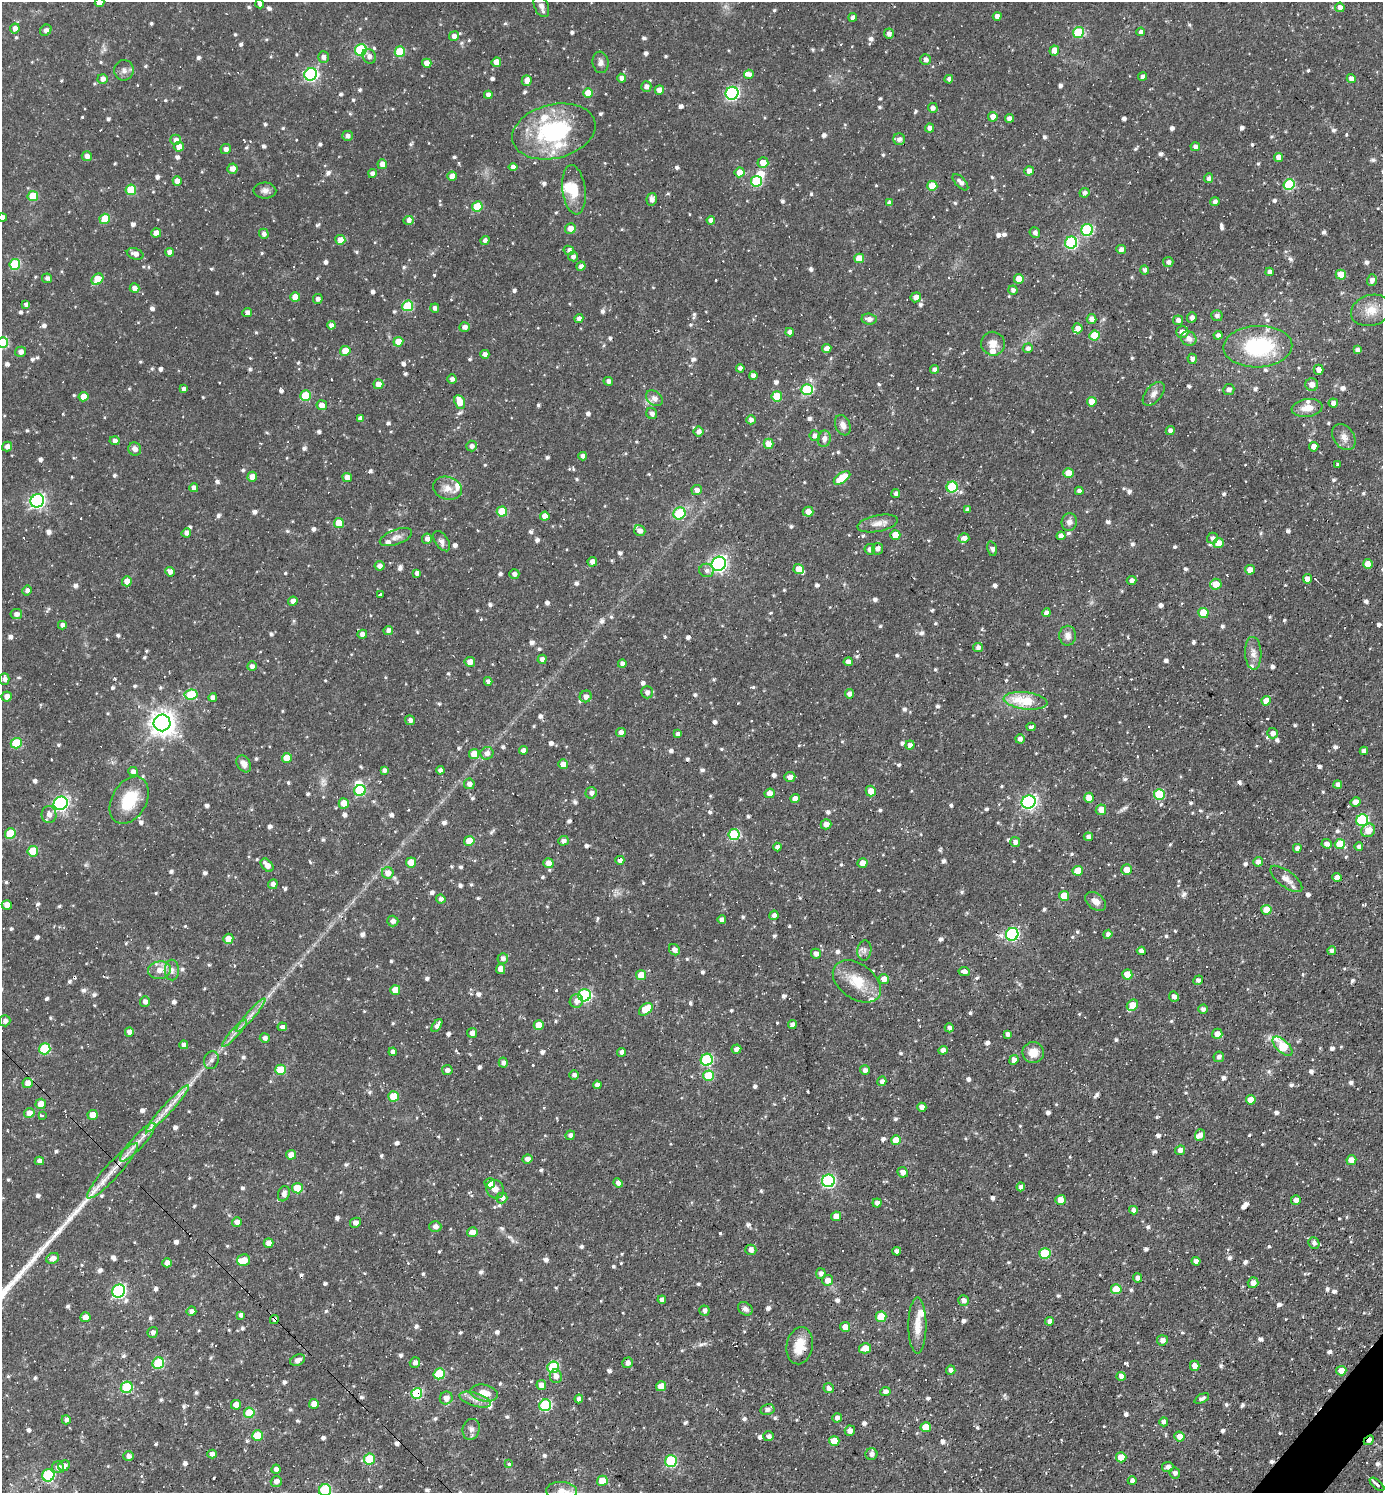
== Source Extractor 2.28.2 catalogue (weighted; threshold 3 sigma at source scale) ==
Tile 6 of 4 x 4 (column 2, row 2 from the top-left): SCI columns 1675-3055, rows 2983-4473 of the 5967 x 5964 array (HDU 1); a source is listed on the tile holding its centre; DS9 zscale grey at full resolution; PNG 1385 x 1495 px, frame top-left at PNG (2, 2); each listed source drawn as its Kron ellipse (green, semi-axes under 4 px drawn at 4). Shown black and unused: <1% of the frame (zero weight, under 2 of 3 exposures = <1% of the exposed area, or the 3 px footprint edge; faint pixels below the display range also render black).
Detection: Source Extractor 2.28.2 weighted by HDU 2 'WHT'; one run over the whole footprint, this tile lists its part. Background 0.107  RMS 0.0065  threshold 0.0293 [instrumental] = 3 sigma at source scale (4.5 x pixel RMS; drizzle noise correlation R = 1.50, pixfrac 1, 0.05/0.05 arcsec/px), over >= 5 px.
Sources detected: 1121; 1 too faint to see at this stretch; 3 inside a brighter object's white glare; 24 cosmic-ray / hot-pixel residue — neither listed nor drawn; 19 inside a brighter listed object's ellipse — not listed separately; of the other 1074, all 500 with FLUX_AUTO >= 2.33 (the completeness limit of this list) listed and drawn (574 fainter detections not listed), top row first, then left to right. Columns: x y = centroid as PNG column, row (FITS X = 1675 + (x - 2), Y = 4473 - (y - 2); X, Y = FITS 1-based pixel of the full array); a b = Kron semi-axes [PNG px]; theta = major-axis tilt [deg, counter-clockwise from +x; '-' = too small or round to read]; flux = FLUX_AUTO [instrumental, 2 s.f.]
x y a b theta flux
99 3 5 4 - 6.4
260 4 4 4 - 2.4
541 6 11 7 -67 3.1
1340 7 5 4 - 3.2
997 16 4 4 - 3.7
853 17 4 4 - 2.8
15 28 5 5 - 3.6
46 30 6 5 - 2.5
1078 32 5 5 - 39
1141 32 4 4 - 2.3
889 34 5 5 - 2.5
454 36 5 4 - 3.1
361 50 6 5 - 50
1054 51 5 5 - 6.6
400 52 5 5 - 28
369 56 8 6 -54 3.2
323 57 6 5 - 2.7
926 60 5 5 - 2.8
496 62 5 4 - 8.2
600 62 11 8 -83 3.2
427 63 4 4 - 6.7
124 70 10 9 - 3.3
311 74 6 6 - 110
749 74 5 4 - 2.9
1143 76 4 4 - 2.4
622 78 4 4 - 3.3
103 79 5 5 - 3.1
949 79 4 4 - 2.6
1351 79 4 4 - 3.4
527 80 5 5 - 5.2
646 87 5 5 - 3
659 90 4 4 - 5.4
588 93 5 5 - 13
732 93 6 6 - 110
488 95 4 4 - 3.3
933 108 5 5 - 2.5
993 117 5 4 - 6.4
1009 118 4 4 - 3.5
929 128 5 4 - 3.2
554 131 42 27 13 73
347 136 5 5 - 2.5
899 139 6 6 - 2.9
176 140 5 5 - 3.1
179 147 5 5 - 5.5
1195 147 5 4 - 2.4
226 149 5 4 - 2.7
87 156 5 5 - 3.4
1278 157 4 4 - 4.3
763 163 5 5 - 6.5
382 164 5 5 - 5.6
513 167 4 4 - 3.6
232 169 5 5 - 4.1
1029 171 5 4 - 3.9
740 172 5 4 - 7.3
372 173 4 4 - 2.6
452 176 5 4 - 6.1
1209 178 5 4 - 2.4
177 181 5 4 - 5.2
756 181 5 5 - 41
960 182 10 5 -47 3.3
1289 184 5 5 - 44
932 186 5 5 - 14
131 190 5 5 - 23
574 190 25 11 -83 12
265 191 11 8 -1 3
1084 193 5 4 - 2.5
33 196 5 5 - 19
652 199 6 5 - 3.2
1215 201 4 4 - 2.3
889 203 4 4 - 2.5
477 206 5 5 - 20
2 217 4 4 - 3.5
105 219 5 5 - 19
408 220 5 4 - 2.6
711 220 4 4 - 3.4
570 229 5 5 - 4.4
1087 230 6 5 - 57
156 233 5 4 - 4.9
1035 233 5 5 - 2.5
264 234 5 5 - 2.4
340 240 5 5 - 6.2
485 240 5 4 - 2.6
1071 243 6 6 - 71
1121 249 5 4 - 2.9
569 250 5 4 - 2.5
170 252 4 4 - 4.1
135 254 8 5 -19 3.7
573 257 5 4 - 2.4
859 258 5 5 - 12
1168 262 5 5 - 2.4
15 264 5 5 - 36
581 266 4 4 - 3.1
1145 270 4 4 - 2.4
1270 272 4 4 - 2.9
1341 275 5 5 - 12
47 278 5 5 - 2.5
97 279 6 5 - 13
1019 279 5 5 - 8.1
1372 280 6 5 - 3.4
135 288 5 4 - 4.7
1013 290 5 4 - 2.3
295 297 5 5 - 8.6
916 297 5 5 - 4
318 299 5 4 - 2.7
26 304 4 4 - 2.4
408 306 5 5 - 35
435 308 4 4 - 2.4
1371 310 20 15 16 11
247 312 5 4 - 3
1217 316 6 5 - 2.4
1192 317 5 4 - 2.5
579 318 5 4 - 2.5
869 319 7 5 -7 3.3
1091 319 5 4 - 4.6
1178 320 5 5 - 3.3
331 325 4 4 - 3
464 327 5 5 - 3.3
1077 328 5 5 - 3.6
790 332 4 4 - 3.1
1182 332 6 5 - 4.5
1095 335 5 5 - 20
1218 335 4 4 - 2.4
1189 339 8 7 - 4.1
398 342 5 4 - 9.3
3 343 5 5 - 41
993 344 12 11 - 6
1258 347 34 21 2 56
1028 348 5 5 - 2.4
827 349 4 4 - 6.5
1357 350 4 4 - 2.5
345 351 5 5 - 9.4
20 352 5 5 - 3.3
485 354 4 4 - 2.7
1192 359 5 5 - 2.6
740 368 4 4 - 2.4
935 369 4 4 - 3
1318 370 5 5 - 3.9
753 376 4 4 - 2.8
452 379 4 4 - 2.3
608 381 4 4 - 2.7
378 384 5 5 - 6.7
1312 385 6 6 - 4.1
183 389 4 4 - 2.3
807 389 6 5 - 38
1229 389 5 5 - 3.2
1154 394 14 8 49 3.8
305 396 5 5 - 26
777 396 5 5 - 17
84 397 5 4 - 8.2
654 398 9 7 -39 3.2
460 402 7 5 -66 11
1092 402 5 4 - 7.9
1333 403 5 4 - 3
322 405 5 5 - 6
1307 408 15 9 7 7.5
652 414 6 5 - 2.6
360 418 4 4 - 2.5
751 420 5 4 - 3.1
843 425 10 7 -68 3.9
1170 431 4 4 - 3
699 432 5 5 - 2.9
815 436 5 5 - 3.6
1344 437 14 10 -55 5.2
824 439 8 6 78 3.2
115 441 5 4 - 2.8
768 444 5 5 - 9.3
7 446 5 4 - 3.2
471 446 5 5 - 2.6
1314 447 4 4 - 5.1
135 449 7 6 - 3.4
583 456 4 4 - 2.6
1337 465 3 3 - 3.6
1068 473 5 5 - 8.8
252 477 5 5 - 5.3
347 477 5 4 - 4.8
842 478 9 5 35 16
952 487 5 5 - 37
194 488 4 4 - 3.9
447 488 15 11 -17 6
697 490 5 5 - 2.9
1079 491 4 4 - 2.5
896 494 4 4 - 2.4
37 501 7 6 - 140
968 510 4 4 - 2.7
502 511 5 5 - 21
808 512 5 5 - 4.9
679 513 6 6 - 28
545 516 4 4 - 6
1069 522 9 7 82 3.1
339 523 5 5 - 12
878 523 20 8 11 5.8
640 531 6 5 - 3.6
186 533 5 4 - 2.9
895 535 5 5 - 11
1061 536 4 4 - 3.4
396 537 17 7 20 3.9
964 538 5 4 - 3.6
1212 538 5 5 - 2.5
427 539 5 5 - 3.2
442 541 11 6 -55 2.5
1219 543 5 5 - 8.5
870 549 5 5 - 2.4
877 549 5 5 - 3.1
992 549 7 4 -76 2.7
592 562 5 4 - 3.8
719 564 7 6 - 180
1368 564 5 5 - 10
379 566 5 5 - 2.9
799 569 5 5 - 6.7
707 570 7 6 - 2.4
1250 570 5 5 - 5.3
170 572 5 4 - 3
417 573 4 4 - 2.5
514 574 5 5 - 2.6
1307 579 4 4 - 4.8
127 581 5 5 - 5.6
1132 581 5 4 - 2.8
1216 584 6 5 - 8.7
27 590 5 4 - 2.4
380 594 4 3 - 6.1
293 601 5 4 - 3.3
1046 613 4 4 - 2.9
1203 613 5 5 - 18
16 614 6 5 - 3
62 625 4 4 - 2.8
388 630 5 4 - 2.5
362 634 5 4 - 4.1
1068 636 10 8 90 4.1
978 647 5 4 - 2.5
1253 653 16 8 -88 4.9
542 659 4 4 - 2.6
470 662 5 5 - 5.3
848 662 4 4 - 3.3
622 664 4 4 - 3.2
252 666 5 4 - 2.8
5 679 6 5 - 2.5
488 681 4 4 - 2.4
647 692 6 5 - 2.8
849 694 5 4 - 3.7
191 695 6 5 - 23
586 696 6 5 - 3.3
7 697 5 5 - 4
213 697 4 4 - 2.8
1026 701 22 8 -7 23
1266 701 5 4 - 7.4
410 720 5 5 - 2.5
162 723 8 8 - 620
1031 727 4 3 - 2.4
621 732 5 4 - 3.8
1273 733 5 5 - 3.3
678 734 4 4 - 2.4
1020 739 4 4 - 2.7
16 743 5 5 - 27
910 745 4 4 - 2.4
523 750 4 4 - 3.1
1364 751 4 4 - 3.3
487 753 6 6 - 3.5
474 754 5 5 - 9.6
287 758 5 5 - 13
244 764 9 6 -59 4.5
563 764 5 5 - 5.8
384 770 4 4 - 2.3
440 770 4 4 - 2.4
133 771 5 4 - 2.8
790 777 5 5 - 3.5
469 784 5 5 - 3.3
1338 785 4 4 - 2.9
360 790 6 5 - 36
871 791 5 5 - 6.8
591 793 6 5 - 2.8
770 793 5 5 - 5.5
1159 794 5 5 - 28
1089 798 5 5 - 10
795 799 4 4 - 4.4
129 800 25 17 60 23
1029 802 7 6 - 130
1356 802 5 4 - 5.9
61 803 7 6 - 140
344 803 5 5 - 8.6
1101 810 5 5 - 4.9
49 814 8 7 - 4.2
1362 820 6 6 - 62
826 824 5 5 - 4.2
1368 830 7 6 - 8.2
10 834 5 5 - 23
734 834 5 5 - 40
1088 837 4 4 - 2.6
469 841 5 5 - 13
563 841 5 4 - 2.7
1015 842 5 5 - 3
1327 844 5 4 - 3.4
1340 844 5 5 - 14
777 847 4 4 - 2.4
1359 847 4 4 - 2.5
1297 848 4 4 - 2.4
33 851 5 5 - 20
620 860 4 4 - 2.6
411 862 5 5 - 10
1258 862 5 4 - 3.2
548 863 5 5 - 5.9
862 863 5 5 - 5.1
267 865 7 5 -49 5.8
1126 870 5 5 - 6.2
1078 871 5 5 - 12
388 873 6 5 - 5.4
1337 877 4 4 - 3.7
1286 879 19 8 -37 5.4
273 884 5 4 - 2.5
1064 896 5 5 - 12
441 899 5 4 - 2.4
1096 901 12 7 -39 4.6
7 905 5 4 - 5.7
1266 910 5 5 - 10
774 915 4 4 - 2.5
722 920 4 4 - 3.1
393 921 5 5 - 3.1
1012 934 6 6 - 90
1108 934 4 4 - 2.6
228 939 5 5 - 5.5
674 950 6 5 - 3.1
864 950 10 7 84 2.6
1332 950 4 4 - 2.3
1141 951 4 4 - 3.5
816 954 5 5 - 3
503 958 5 5 - 2.5
501 969 5 4 - 5
159 970 11 9 9 6.2
172 970 10 7 -89 3.3
964 971 6 4 -10 3.2
1127 974 5 5 - 9.1
641 975 5 5 - 9.6
884 979 5 5 - 5.2
1198 980 5 4 - 2.7
857 981 27 17 -36 18
395 990 5 4 - 7.4
584 995 6 6 - 81
1174 997 5 4 - 3
576 1001 7 6 - 4.3
145 1002 5 5 - 2.9
1132 1005 6 5 - 13
646 1009 8 5 40 16
1203 1009 5 4 - 2.5
251 1015 22 4 49 4.6
5 1021 5 5 - 2.6
437 1025 7 4 55 2.9
539 1025 5 5 - 9.7
792 1025 4 4 - 2.7
282 1027 5 4 - 2.5
949 1028 4 4 - 2.5
129 1032 4 4 - 4.5
235 1033 18 4 48 3.7
472 1033 5 5 - 3.3
1008 1034 4 4 - 2.5
1217 1034 5 5 - 5.4
265 1038 5 5 - 2.5
184 1045 4 4 - 3.7
1282 1046 12 6 -43 26
45 1049 6 5 - 34
736 1049 5 4 - 2.6
943 1050 4 4 - 4
393 1052 4 4 - 2.7
621 1052 4 4 - 2.5
1033 1053 11 10 - 7.7
1219 1057 5 5 - 2.5
211 1060 9 7 71 2.5
707 1060 6 6 - 60
1014 1060 5 4 - 3.9
503 1063 5 4 - 2.5
280 1070 5 5 - 19
447 1070 5 5 - 2.7
865 1070 5 5 - 2.5
574 1075 5 4 - 2.3
708 1076 5 5 - 23
882 1081 5 4 - 2.5
27 1083 5 5 - 5.5
597 1085 4 4 - 2.8
393 1096 5 5 - 14
1251 1100 5 5 - 7.4
41 1104 5 5 - 8.3
922 1107 4 4 - 4.1
167 1109 31 5 48 9.4
29 1113 5 5 - 6.8
42 1115 3 3 - 3.6
93 1115 5 5 - 8.1
570 1135 5 4 - 2.3
1200 1135 6 5 - 3.1
896 1140 5 5 - 12
138 1142 25 6 48 7.9
1180 1150 5 4 - 4.1
291 1155 5 5 - 5.9
527 1159 5 4 - 3.4
1351 1160 5 5 - 7.4
39 1161 5 4 - 2.9
113 1171 37 7 48 12
903 1172 5 5 - 3.5
828 1181 6 6 - 92
490 1183 5 5 - 11
618 1183 5 4 - 2.8
1021 1187 4 4 - 3
297 1188 5 5 - 13
495 1189 9 8 - 3.7
284 1194 8 5 72 3.3
502 1198 5 5 - 3.1
1060 1200 5 5 - 5.7
1296 1200 5 4 - 3.6
877 1203 4 4 - 2.7
1133 1210 4 4 - 2.5
836 1216 5 4 - 8.3
237 1222 5 4 - 3.6
355 1223 5 5 - 2.4
435 1227 6 5 - 2.9
472 1232 5 5 - 5.8
269 1243 5 4 - 4.5
1314 1243 6 5 - 2.5
751 1250 6 5 - 3
897 1251 4 4 - 2.5
1045 1253 6 5 - 26
53 1258 7 5 24 4.5
244 1260 6 6 - 7.9
1196 1261 4 4 - 2.9
167 1263 4 4 - 4.6
821 1274 5 5 - 2.6
1137 1278 4 4 - 2.8
827 1280 5 5 - 4.7
1253 1283 5 5 - 4.3
1116 1289 5 5 - 15
119 1291 7 6 - 98
662 1300 4 4 - 2.4
963 1300 5 5 - 3.2
745 1309 8 6 -39 2.5
191 1311 5 4 - 2.6
704 1311 5 5 - 2.4
241 1315 4 4 - 2.4
85 1317 5 5 - 6.8
881 1317 5 5 - 15
274 1319 5 3 - 2.6
1050 1321 4 4 - 3
917 1325 28 9 90 9.5
845 1327 5 5 - 4.3
153 1332 5 5 - 2.5
1162 1340 5 5 - 3.5
800 1346 19 13 80 13
865 1348 6 5 - 8.5
298 1360 8 5 24 3.4
415 1362 5 5 - 2.5
158 1363 6 5 - 37
628 1363 5 5 - 3.1
1195 1366 5 4 - 4.3
553 1367 6 5 - 40
951 1370 4 4 - 2.4
1341 1371 5 5 - 6.7
439 1374 6 5 - 34
556 1376 7 6 - 3.4
1121 1376 4 4 - 3.8
541 1385 5 4 - 4.1
661 1386 5 5 - 9.1
127 1387 6 5 - 39
829 1388 5 5 - 3.4
885 1391 5 4 - 2.9
484 1393 14 8 -10 8
417 1394 5 5 - 48
446 1398 6 6 - 4.7
1202 1398 8 4 28 2.4
579 1399 4 4 - 2.9
475 1400 16 6 -17 4.6
314 1404 5 4 - 6
236 1405 5 5 - 7.7
545 1405 6 5 - 53
767 1410 7 5 13 2.5
249 1413 5 5 - 19
837 1418 5 4 - 2.6
66 1420 4 4 - 2.4
1164 1422 4 4 - 2.5
926 1427 5 5 - 10
471 1429 10 8 73 3.3
850 1431 5 5 - 3.5
257 1435 5 5 - 15
769 1436 5 5 - 2.6
1179 1436 5 5 - 5.6
1369 1440 6 3 43 3.1
834 1441 5 5 - 11
212 1454 5 4 - 3.3
871 1454 6 6 - 3.1
128 1456 5 5 - 3
1121 1457 5 5 - 12
369 1459 5 5 - 24
671 1461 6 6 - 53
509 1464 3 3 - 10
64 1466 6 5 - 3
58 1467 6 5 - 3.6
1168 1467 5 5 - 2.8
276 1469 4 4 - 2.4
1175 1473 5 5 - 2.5
48 1475 6 6 - 57
276 1481 5 5 - 3.2
602 1481 5 5 - 13
1132 1481 4 4 - 2.6
1377 1484 9 3 -40 2.7
325 1490 6 6 - 52
561 1491 15 9 -4 7.6
Overlapping masked pixels (flux is a lower limit): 6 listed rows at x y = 620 860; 1282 1046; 113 1171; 274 1319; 417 1394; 1369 1440
Isophote crosses this tile's border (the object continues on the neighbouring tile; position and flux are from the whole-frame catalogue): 5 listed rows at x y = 99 3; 2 217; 3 343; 325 1490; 561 1491